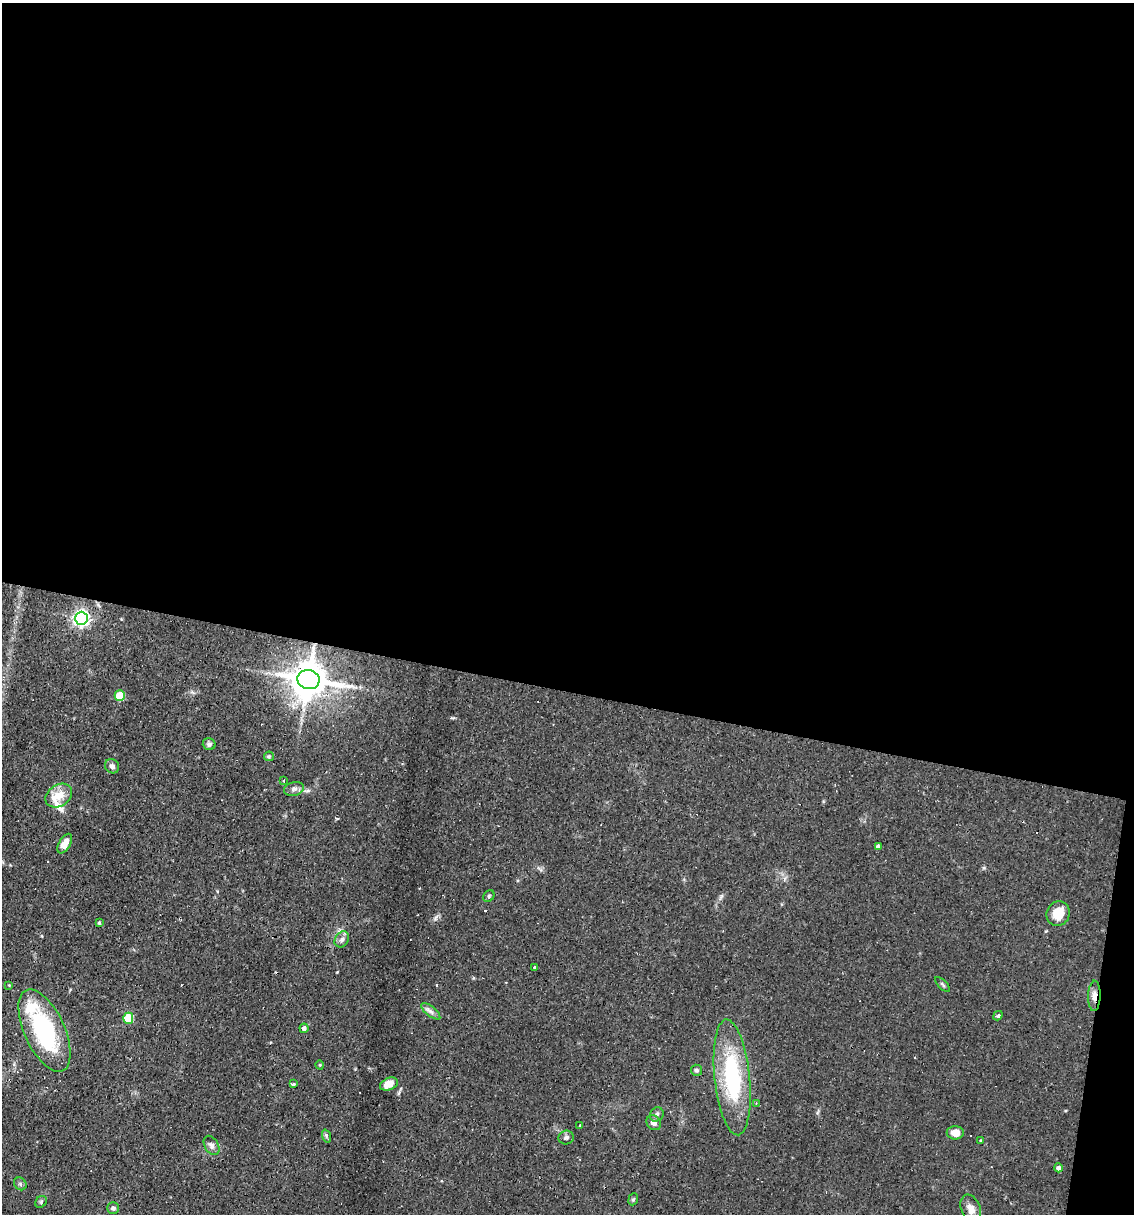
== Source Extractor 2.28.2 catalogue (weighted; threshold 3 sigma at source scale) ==
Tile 4 of 4 x 4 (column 4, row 1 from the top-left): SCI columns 3627-4758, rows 3636-4847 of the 4873 x 4847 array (HDU 1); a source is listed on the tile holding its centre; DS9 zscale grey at full resolution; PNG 1136 x 1216 px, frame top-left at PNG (2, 3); each listed source drawn as its Kron ellipse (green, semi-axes under 4 px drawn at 4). Shown black and unused: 58% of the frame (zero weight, under 2 of 3 exposures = <1% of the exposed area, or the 3 px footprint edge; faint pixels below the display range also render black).
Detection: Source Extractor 2.28.2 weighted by HDU 2 'WHT'; one run over the whole footprint, this tile lists its part. Background 0.082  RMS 0.0055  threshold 0.0245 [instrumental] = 3 sigma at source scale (4.5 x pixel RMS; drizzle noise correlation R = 1.50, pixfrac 1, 0.05/0.05 arcsec/px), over >= 5 px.
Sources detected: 55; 8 cosmic-ray / hot-pixel residue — neither listed nor drawn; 3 inside a brighter listed object's ellipse — not listed separately; the other 44 listed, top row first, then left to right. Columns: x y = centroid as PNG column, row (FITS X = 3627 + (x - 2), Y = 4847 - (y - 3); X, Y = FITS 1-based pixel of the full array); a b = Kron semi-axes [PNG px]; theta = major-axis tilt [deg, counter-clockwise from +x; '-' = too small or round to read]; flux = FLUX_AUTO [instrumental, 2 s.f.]
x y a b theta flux
81 618 6 6 - 190
308 680 11 9 -9 1600
120 696 5 5 - 23
209 744 6 6 - 1.4
269 756 5 4 - 0.67
112 766 7 7 - 2
284 781 3 2 - 0.8
294 789 10 7 16 2.1
59 795 14 10 34 8.4
65 844 11 5 60 4.3
878 847 4 4 - 2.3
489 896 6 5 - 0.9
1058 914 13 11 64 9.6
99 923 4 3 - 0.74
342 939 8 6 57 2
535 967 4 3 - 3.4
942 984 9 4 -45 0.93
9 985 3 3 - 0.38
1094 996 15 6 88 3.9
431 1011 12 5 -39 2
998 1016 5 3 - 1
128 1018 5 5 - 22
304 1028 4 4 - 1.9
44 1030 44 20 -66 64
320 1065 4 3 - 0.43
696 1070 5 5 - 1.1
732 1077 58 17 -84 59
294 1084 4 3 - 1.7
389 1084 9 6 22 5.7
756 1103 4 3 - 0.74
657 1114 7 6 - 1.5
654 1123 8 6 -48 2.3
580 1125 3 3 - 0.57
955 1133 8 6 0 5
326 1136 7 4 -71 0.93
566 1138 8 7 - 1.5
981 1141 3 3 - 1.6
212 1145 10 7 -59 2.1
1058 1168 4 4 - 1.9
20 1184 7 5 -47 1.1
633 1199 6 4 67 0.83
41 1202 6 5 - 0.87
113 1208 6 6 - 1.9
971 1209 15 9 -69 5
Overlapping masked pixels (flux is a lower limit): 2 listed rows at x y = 308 680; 1094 996